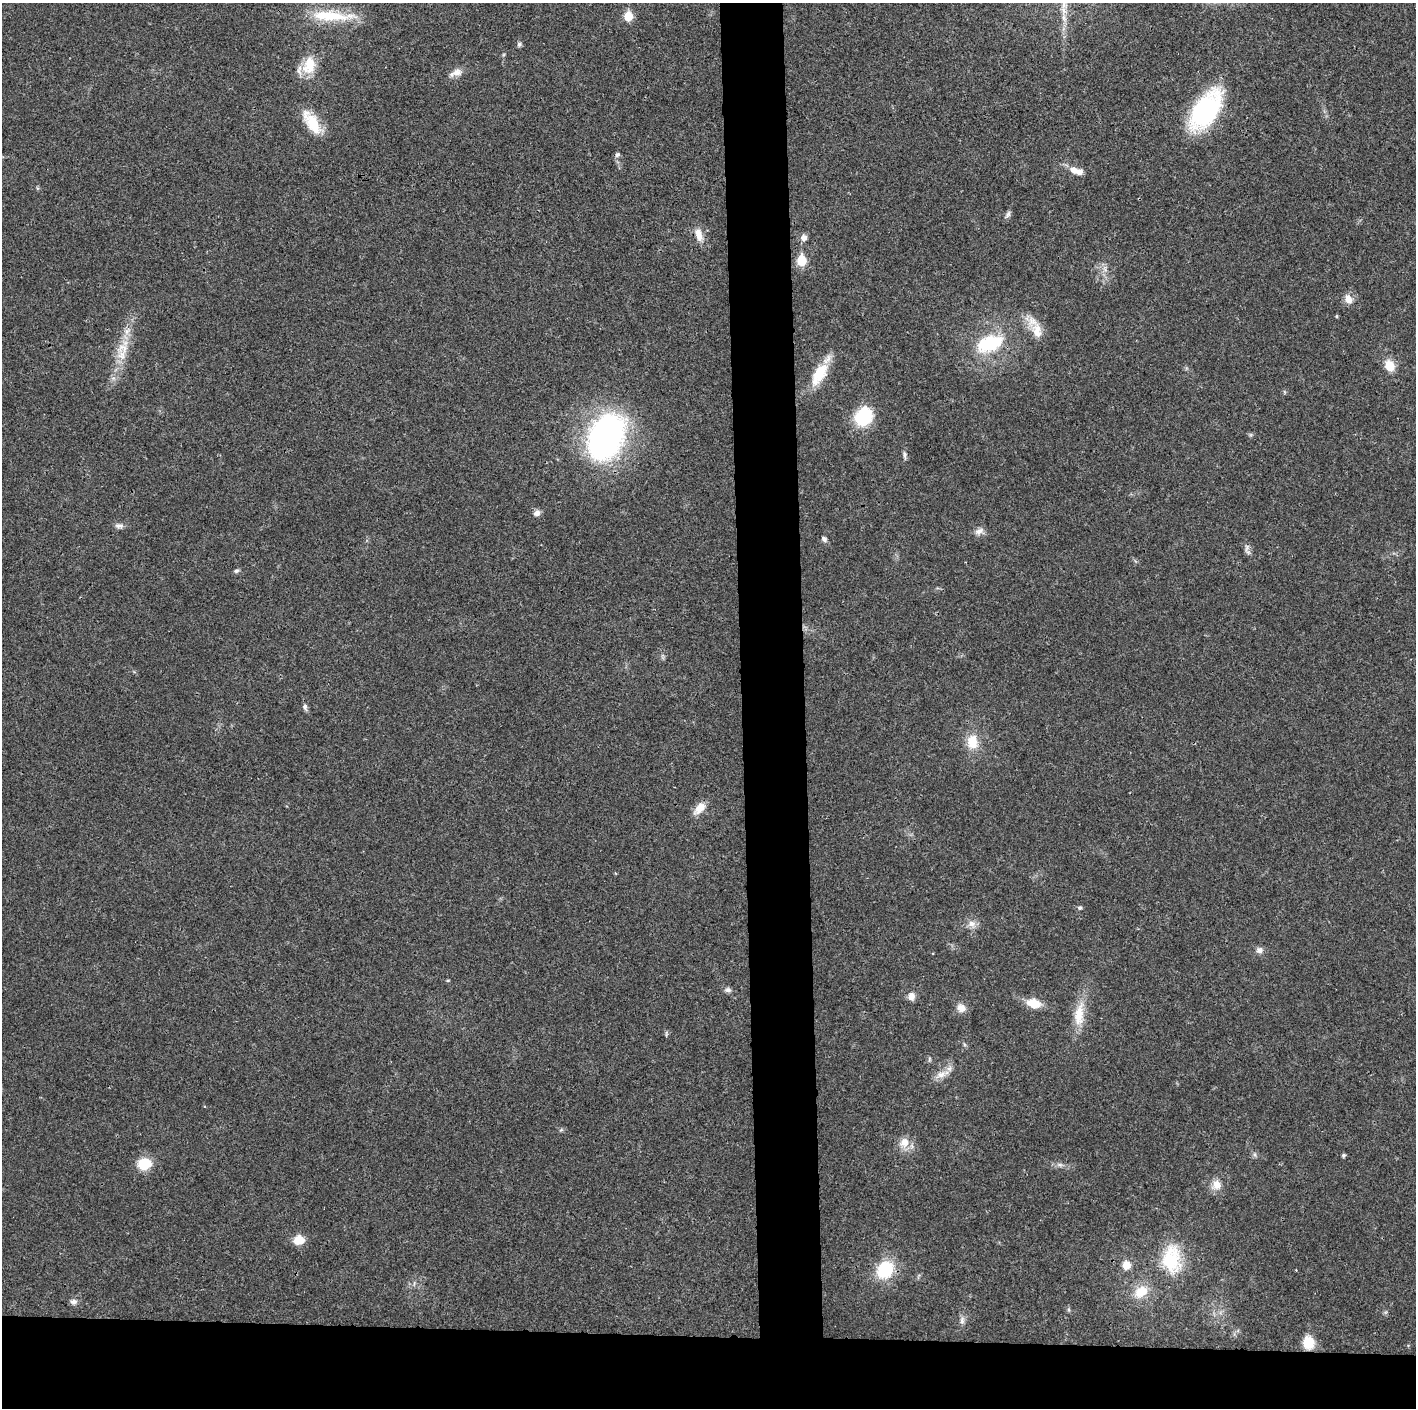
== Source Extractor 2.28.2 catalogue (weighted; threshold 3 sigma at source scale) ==
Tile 8 of 3 x 3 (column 2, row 3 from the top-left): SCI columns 1415-2828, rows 6-1411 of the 4243 x 4225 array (HDU 1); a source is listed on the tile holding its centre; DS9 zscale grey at full resolution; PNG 1418 x 1410 px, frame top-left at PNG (2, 3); no overlay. Shown black and unused: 9% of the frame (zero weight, under 3 of 4 exposures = <1% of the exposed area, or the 3 px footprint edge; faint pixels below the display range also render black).
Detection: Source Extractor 2.28.2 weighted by HDU 2 'WHT'; one run over the whole footprint, this tile lists its part. Background 0.0183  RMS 0.0039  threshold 0.0177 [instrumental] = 3 sigma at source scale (4.5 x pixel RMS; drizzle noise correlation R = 1.50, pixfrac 1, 0.05/0.05 arcsec/px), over >= 5 px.
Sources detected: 57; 1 inside a brighter listed object's ellipse — not listed separately; the other 56 listed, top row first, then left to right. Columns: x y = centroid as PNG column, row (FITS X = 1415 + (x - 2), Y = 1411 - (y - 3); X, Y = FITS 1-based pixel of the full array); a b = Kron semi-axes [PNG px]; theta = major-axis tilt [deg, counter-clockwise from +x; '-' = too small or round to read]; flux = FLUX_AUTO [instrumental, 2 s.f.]
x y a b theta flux
330 16 62 12 -3 18
628 16 6 5 - 12
519 44 7 6 - 0.8
309 65 22 15 76 10
456 73 18 9 20 3
1206 110 34 18 56 66
312 123 27 11 -56 13
617 155 6 6 - 0.86
1074 170 12 9 -27 3.5
1008 214 10 5 56 1.1
699 235 18 8 -74 4
804 238 8 7 - 2.1
801 261 6 5 - 17
1105 269 7 4 -72 1.1
1348 299 11 9 -65 3.3
1336 316 4 4 - 0.45
1037 331 23 13 -78 6.4
990 343 31 17 20 22
122 348 16 16 - 6.3
1390 366 12 10 -60 5.9
819 374 33 15 59 11
863 417 16 14 46 23
606 437 43 27 66 130
905 455 11 5 -87 1.1
537 513 8 7 - 1.9
119 526 11 6 -5 1.5
979 531 12 8 32 2.2
824 539 8 6 -46 1.2
1246 548 14 4 84 1.2
236 571 7 5 10 0.77
305 707 8 6 -75 1.1
972 742 18 13 -85 7.5
700 808 18 10 45 4.3
1080 908 6 5 - 0.73
972 924 10 9 - 2.6
1259 950 9 8 - 1.7
448 980 5 3 - 0.37
728 990 8 6 15 1.2
911 996 9 8 - 2.6
1033 1003 14 9 -14 7.6
961 1008 11 10 - 3
1079 1015 35 13 83 9.2
941 1074 17 9 23 3.7
904 1142 13 11 80 4.6
1343 1155 4 4 - 0.77
144 1164 14 12 9 9.3
1060 1165 7 4 -18 0.89
1216 1185 13 12 - 3.9
299 1240 11 9 19 5.7
1171 1259 37 23 -89 18
1126 1265 9 8 - 4.1
885 1269 17 14 54 20
1141 1292 19 13 34 7.5
73 1302 9 6 -4 1.4
962 1320 11 6 85 1.6
1308 1343 16 13 -81 6.5
Overlapping masked pixels (flux is a lower limit): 1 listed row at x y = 990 343